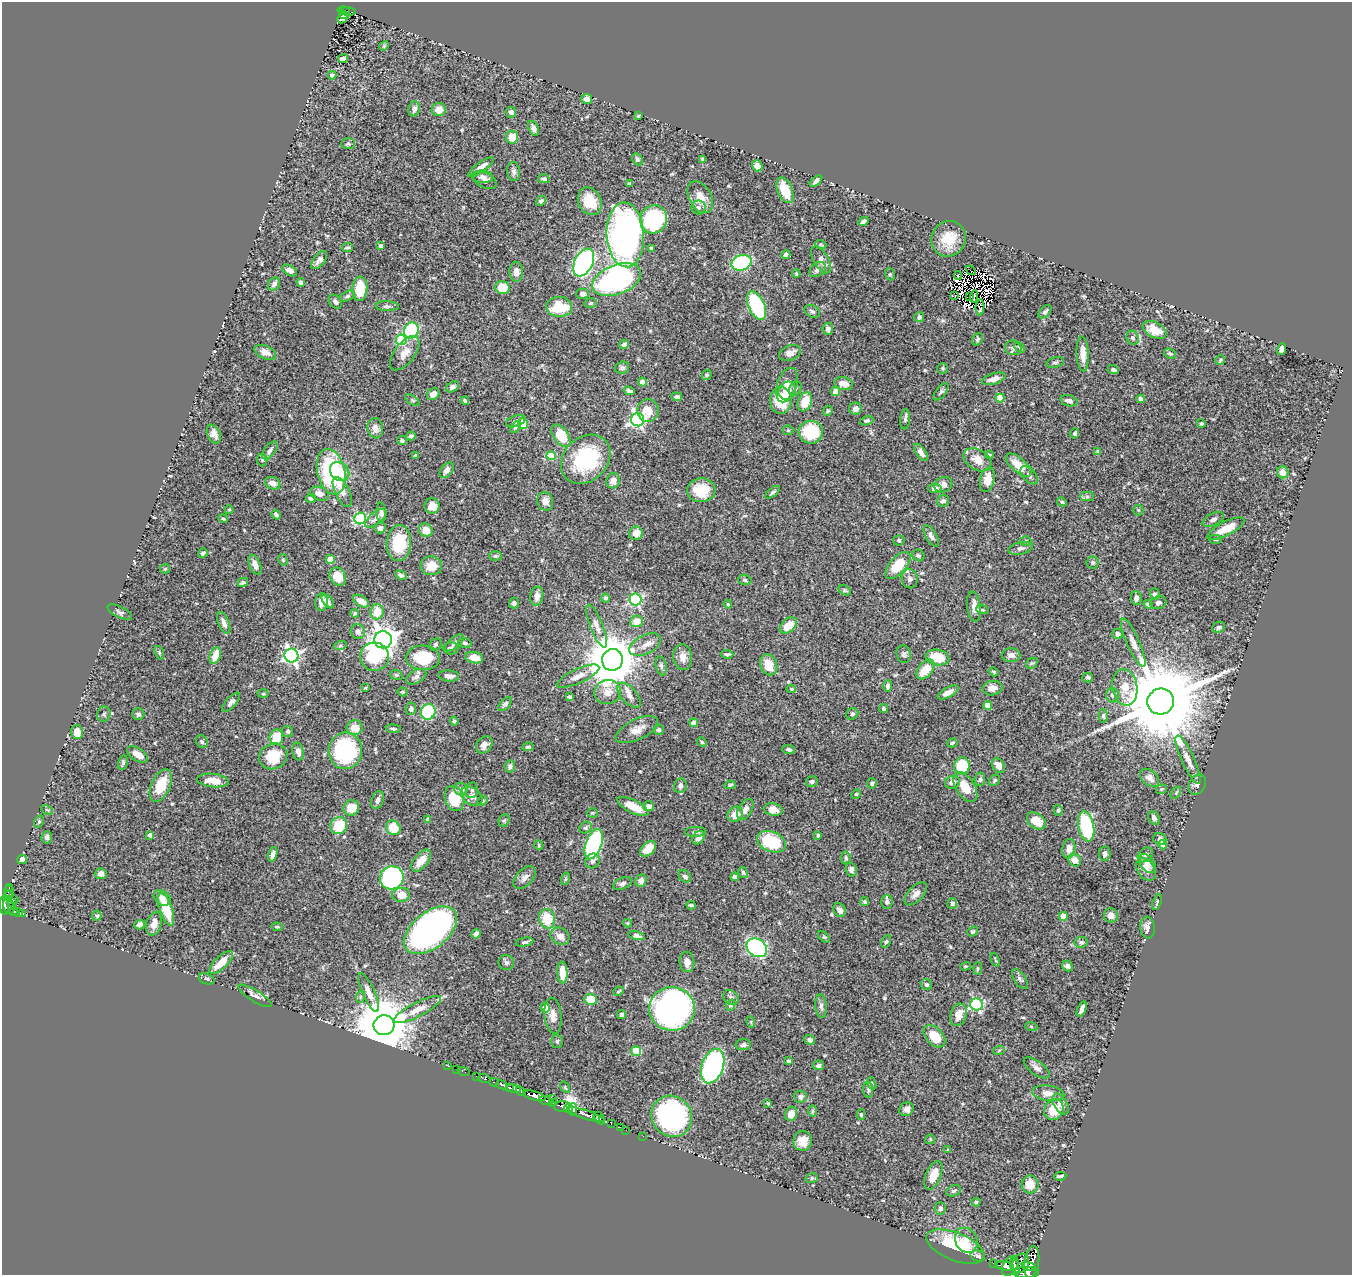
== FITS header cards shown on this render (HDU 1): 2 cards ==
NAXIS1  =                 1350
NAXIS2  =                 1273

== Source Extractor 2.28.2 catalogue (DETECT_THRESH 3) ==
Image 1350 x 1273 px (HDU 1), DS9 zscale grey, 1 PNG px = 1 image px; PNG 1354 x 1277 px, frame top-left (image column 1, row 1273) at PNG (2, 2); each listed source drawn as its Kron ellipse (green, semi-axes under 4 px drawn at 4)
Background 0.984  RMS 0.022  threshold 0.0659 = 3 sigma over >= 5 px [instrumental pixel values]
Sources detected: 557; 7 with non-positive FLUX_AUTO (blend fragments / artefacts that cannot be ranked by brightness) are neither listed nor drawn; of the other 550, the 500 brightest by FLUX_AUTO listed and drawn (50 fainter detections omitted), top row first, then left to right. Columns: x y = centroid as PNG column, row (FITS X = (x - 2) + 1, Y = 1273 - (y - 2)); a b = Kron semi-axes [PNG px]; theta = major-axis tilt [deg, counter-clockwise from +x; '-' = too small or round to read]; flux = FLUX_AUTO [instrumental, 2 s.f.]
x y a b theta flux
344 11 6 3 -13 49
348 11 8 3 -6 63
344 14 3 2 - 25
343 18 6 4 42 13
384 46 5 4 - 1.8
343 59 5 4 - 5.8
332 75 4 4 - 3.8
587 99 5 5 - 8.5
414 109 7 6 - 6.1
439 110 7 6 - 12
511 112 5 5 - 4.8
638 116 3 3 - 1.8
534 128 8 5 -67 6.8
512 137 6 6 - 24
348 144 7 5 0 2.5
637 159 6 5 - 3
702 159 4 4 - 1.9
757 166 6 5 - 11
481 167 15 5 36 9
514 171 9 6 -83 4.6
482 177 11 6 -4 5.8
544 179 6 4 -12 2.9
485 180 13 7 -27 6.5
816 181 7 4 41 3.7
629 184 4 3 - 2.2
785 190 13 7 -68 35
700 197 17 11 -60 16
541 201 6 4 43 2.9
590 201 14 11 -63 30
699 208 7 7 - 4.7
654 219 14 13 - 150
863 221 5 3 - 4
625 235 32 18 -87 530
949 239 18 17 - 37
821 245 5 3 - 1.6
381 246 3 3 - 3.8
347 248 6 3 8 3
651 248 4 3 - 1.8
786 255 4 4 - 3.4
319 260 10 5 51 6.1
821 260 15 7 -59 9.7
584 263 15 9 64 380
741 263 10 7 16 140
290 270 8 5 -31 5.7
817 270 9 6 37 5.8
971 270 5 2 - 3
516 272 10 7 -87 9.8
796 273 4 3 - 1.9
890 274 6 5 - 2.4
958 276 4 3 - 4.7
617 280 25 14 21 390
301 282 4 4 - 4.2
274 284 7 5 51 5
502 288 7 6 - 26
360 289 12 7 86 40
582 294 6 5 - 6
955 295 2 2 - 2.7
347 296 8 4 26 3.5
974 296 6 2 83 2.9
970 297 3 2 - 1.6
335 302 8 5 -49 5.3
591 303 6 5 - 2.5
387 306 11 5 -2 4
757 306 15 8 -65 110
559 307 13 10 -5 56
980 307 8 3 84 3
812 311 8 6 -31 4.1
1045 312 8 5 47 3.4
919 317 5 5 - 3.4
828 329 6 5 - 4.8
1155 330 13 7 -27 21
411 331 8 7 - 120
1133 338 7 6 - 4.1
978 339 6 5 - 2.7
401 340 5 5 - 92
624 344 5 4 - 4.5
1019 347 6 3 -45 1.8
1013 348 8 7 - 4.5
1281 349 6 4 74 6.5
265 352 11 6 -23 10
405 353 20 10 52 15
790 353 11 7 23 8.3
1170 353 6 4 -23 3.2
1083 354 17 6 -87 16
1220 360 5 5 - 2.1
1055 362 9 5 14 3.3
622 368 7 6 - 3.7
943 368 5 5 - 2.6
1113 370 5 4 - 3.1
707 375 6 4 44 1.9
994 379 12 5 17 9.2
642 382 4 4 - 12
844 384 9 6 -14 15
787 385 18 10 72 16
452 387 7 5 30 4.4
795 389 7 6 - 3.3
629 391 5 4 - 3.6
787 391 9 8 - 11
836 392 4 4 - 16
941 392 10 5 50 3.3
433 394 6 5 - 9.3
677 397 5 4 - 4.1
1000 398 4 4 - 36
1141 399 4 4 - 4.2
412 400 8 4 -36 2.4
781 400 13 11 86 61
465 401 4 3 - 2.5
1069 401 9 5 -17 4.9
805 402 10 7 69 27
855 409 6 6 - 7
648 411 11 10 - 23
828 411 5 4 - 2
905 419 10 5 86 3.4
638 420 6 6 - 370
516 421 10 5 20 5
867 421 7 4 16 3.1
523 423 5 5 - 32
1201 423 4 4 - 2.6
515 427 7 4 52 2.9
375 428 10 8 -80 10
788 430 5 5 - 2
811 432 12 11 - 70
1075 433 5 4 - 3.3
214 434 10 6 -65 8.8
411 436 5 4 - 3.1
561 436 12 7 -54 38
402 440 5 4 - 3.7
270 450 10 5 52 4.8
921 452 10 5 -56 7
1098 452 4 3 - 3
415 455 3 3 - 2
989 455 4 3 - 2.1
551 456 5 4 - 35
586 459 27 21 44 110
262 460 6 5 - 2.4
977 460 15 10 -31 18
1019 465 16 7 -40 23
447 470 9 5 52 6.5
331 472 23 14 -76 190
340 472 10 8 -43 24
1283 472 6 5 - 12
1029 475 11 6 -46 6
987 480 12 7 77 17
613 481 8 7 - 10
273 483 8 6 -27 11
943 485 9 7 24 7.6
935 488 7 4 -3 6.4
701 490 14 12 5 43
342 492 16 7 -64 11
773 492 9 4 39 3.1
319 494 9 6 -21 10
1087 496 7 4 0 3
311 498 5 4 - 4.2
943 501 6 5 - 3.7
545 502 9 8 - 8.5
1062 502 5 4 - 2.1
432 506 7 7 - 16
229 510 4 4 - 1.7
1138 510 5 5 - 1.8
381 512 10 4 -87 6
276 515 5 3 - 3.9
376 518 13 6 39 7.8
223 519 5 4 - 2.1
360 519 6 5 - 160
1213 519 11 6 25 4.7
380 528 5 5 - 5
1226 529 20 7 27 30
426 530 7 6 - 16
636 533 7 6 - 13
931 536 12 5 -60 5.9
1215 539 6 4 1 2.3
899 540 6 5 - 2.3
1025 541 6 5 - 2.4
399 543 18 12 85 55
1021 548 12 6 12 5.3
203 553 5 4 - 3.3
918 555 6 5 - 2.7
495 556 6 5 - 2.4
330 559 4 4 - 34
283 560 6 4 -75 2.1
1093 562 6 6 - 3.1
255 565 10 5 -67 11
898 565 16 8 48 42
431 566 10 9 - 23
165 569 5 4 - 1.7
401 575 6 4 -28 3.6
338 577 9 8 - 24
910 579 9 8 - 5.7
745 580 7 5 -17 2.8
243 582 6 4 28 2.6
845 590 6 4 -30 2.2
1155 594 6 5 - 3.4
537 596 9 6 79 8.9
606 598 4 4 - 2.6
1136 598 7 5 -87 5.6
635 599 6 6 - 200
328 601 8 5 -53 4.7
361 601 9 5 -30 13
322 602 8 6 84 13
514 603 5 5 - 3.7
1158 603 8 6 18 4.3
728 604 4 4 - 1.6
1148 604 5 3 - 2.8
974 607 15 7 -82 11
982 610 6 4 -18 1.8
120 612 13 5 -26 4.8
377 612 7 6 - 26
355 613 4 4 - 2
636 621 6 6 - 18
224 623 12 5 -69 8.3
788 625 10 6 42 24
597 626 23 6 -68 11
1219 627 6 5 - 2.9
358 632 7 7 - 6
1117 634 5 5 - 4.5
383 640 9 8 - 1700
454 643 11 5 40 4.7
465 643 7 5 -17 3.3
1133 643 26 6 -66 13
436 644 7 5 44 2.9
645 645 17 9 25 13
340 646 6 4 19 2.4
451 648 7 6 - 3.8
159 653 7 4 -71 1.9
727 654 6 4 -3 2.8
904 654 9 7 -75 3.8
215 655 8 5 70 21
291 655 7 7 - 390
1011 655 9 7 1 6.9
375 657 14 14 - 61
683 657 13 9 -83 12
937 657 12 7 -10 39
423 658 17 12 -2 60
474 658 9 5 -11 14
612 660 11 10 - 8400
1032 663 6 5 - 2.4
769 665 11 8 -69 25
661 666 9 5 -79 4
926 669 11 7 51 27
994 672 5 4 - 2.4
396 675 6 5 - 2.3
449 676 10 5 -5 6.3
578 676 23 7 24 13
416 677 11 6 30 5.7
1088 677 5 5 - 3.5
888 686 5 4 - 4.6
1125 687 18 12 -81 23
365 688 4 3 - 1.9
992 688 10 7 8 11
791 689 4 4 - 1.9
402 692 5 4 - 1.6
608 692 13 12 - 15
948 692 11 5 29 9.9
263 694 5 3 - 1.6
629 695 15 7 -49 9.5
1113 695 7 6 - 5.1
569 697 4 3 - 3.3
1161 701 13 13 - 28000
231 702 12 5 47 4.9
505 704 8 4 47 3.5
988 706 4 4 - 16
411 709 6 5 - 4.6
884 709 5 4 - 2.3
428 712 8 7 - 100
104 714 8 6 76 3.6
138 714 6 6 - 3.6
852 714 6 5 - 3.3
1103 716 7 4 90 3.1
454 721 4 4 - 2.5
694 723 4 4 - 18
355 728 8 7 - 18
393 729 7 4 -6 2.4
637 730 23 10 25 16
659 730 5 5 - 4.2
288 731 6 5 - 3.2
77 732 7 5 -80 20
276 737 7 6 - 33
202 742 7 5 -58 3
702 742 5 4 - 2
952 743 5 4 - 2.1
484 745 9 7 48 9.6
528 747 6 4 6 2.9
788 749 6 4 -4 3.9
345 751 18 16 87 130
298 752 9 5 -79 8.4
138 754 11 6 -33 15
273 756 14 12 22 41
1188 760 26 6 -66 13
123 763 7 5 80 2.7
510 766 6 5 - 4.3
962 766 8 7 - 72
998 766 8 6 -54 9.6
1150 778 11 7 -41 9.1
980 779 6 5 - 3.5
995 780 6 5 - 2.6
213 781 16 6 -6 19
812 781 6 5 - 3.8
952 782 7 6 - 8.7
872 783 5 4 - 3
1197 784 11 8 59 6.6
161 785 17 9 66 38
730 785 5 3 - 2.4
680 786 7 6 - 5.6
965 787 17 9 -57 28
461 789 7 6 - 8.8
1161 789 6 4 22 2
472 790 8 6 74 3.4
1176 793 6 4 55 2.3
856 794 5 4 - 1.7
472 796 11 8 -33 7.8
454 799 13 9 -73 42
377 800 9 6 74 4.3
483 801 6 4 43 2.2
633 806 17 6 -27 22
649 806 5 5 - 8.6
351 808 8 7 - 24
745 809 11 6 59 6.8
47 810 6 4 -28 2
773 810 9 6 -10 12
1058 810 5 4 - 2.2
592 813 5 4 - 1.7
735 814 8 7 - 16
1154 818 7 5 -60 5.2
428 819 4 3 - 4.8
504 820 7 5 63 2.9
39 821 6 4 63 2.5
1036 821 10 7 -37 19
339 826 9 8 - 45
1086 826 15 8 -79 130
393 828 8 7 - 32
586 828 7 5 34 2.7
695 832 11 5 2 4.2
150 835 4 4 - 8.7
818 835 3 3 - 1.7
47 837 6 5 - 4.6
699 838 7 5 53 8.2
1160 839 6 6 - 4.8
771 842 15 10 -22 73
594 844 16 8 70 210
539 845 5 4 - 1.9
1163 845 5 4 - 14
648 849 9 6 44 22
1069 849 10 6 80 12
273 854 8 4 76 5.8
1105 854 7 5 82 5
1145 855 8 6 42 4.8
846 858 6 5 - 2.8
22 859 5 4 - 7.1
1075 860 7 6 - 14
421 861 13 6 51 15
592 861 8 7 - 6.2
1147 863 10 7 -53 9.2
851 870 7 5 -73 4.6
1146 870 12 8 -56 9.5
743 873 6 4 -56 2.7
101 874 5 5 - 7.3
685 876 7 5 -41 4.3
735 877 4 4 - 12
392 878 12 11 - 280
524 878 13 8 47 8
565 879 6 4 71 2.1
641 880 6 5 - 7.8
622 883 9 5 23 4.8
9 887 3 2 - 14
9 891 6 5 - 23
916 894 14 7 46 9
401 895 9 7 1 21
8 896 5 3 - 66
162 898 9 7 -37 8.1
15 899 2 2 - 12
13 902 2 2 - 17
865 902 4 4 - 2
887 902 7 5 88 4.6
1157 902 8 3 72 2.4
952 903 5 5 - 3.8
4 905 9 4 -86 320
691 905 4 3 - 2.7
9 906 8 5 -77 170
166 909 17 6 -71 42
840 910 7 5 -58 7.7
13 911 3 3 - 97
18 913 5 3 - 100
22 913 4 4 - 110
1111 915 7 7 - 8.9
97 916 5 5 - 2.9
1063 916 4 4 - 22
547 919 10 8 -75 35
627 923 4 3 - 2
154 924 12 7 73 13
140 925 5 4 - 8.5
277 927 6 4 -2 2.2
1148 928 11 7 -85 7.7
430 930 31 18 39 600
973 931 6 4 39 2.3
476 934 5 4 - 9.2
560 936 10 8 -31 11
636 936 8 4 -11 4.8
824 937 7 4 -43 2.2
525 942 9 4 12 2.7
886 942 6 4 61 2.3
1081 942 6 5 - 3.2
757 948 11 8 -33 240
995 960 7 3 -68 1.7
221 962 15 6 44 22
687 962 10 7 -84 10
506 963 8 7 - 4.3
965 966 5 4 - 1.8
1067 966 6 5 - 4
978 968 6 4 84 2
562 972 11 5 -87 26
207 979 8 5 -18 2.9
1020 979 11 5 -54 4.2
926 984 6 5 - 3.6
619 991 5 3 - 1.8
369 992 21 6 -65 12
255 996 19 5 -31 8.6
360 997 6 4 72 2.3
731 997 8 6 -39 4.4
591 999 6 5 - 35
976 1004 6 6 - 190
731 1005 6 3 71 2
821 1006 12 5 -86 4.9
545 1008 5 4 - 20
672 1009 23 21 -6 530
1082 1009 8 3 69 5.7
417 1010 26 7 27 18
622 1014 5 4 - 2.7
958 1015 11 8 72 17
553 1016 18 8 -84 11
751 1022 6 3 -74 1.7
384 1025 10 10 - 11000
1031 1026 6 4 -20 1.6
934 1036 13 8 -47 30
810 1040 5 4 - 4.8
557 1041 6 5 - 2.7
743 1045 7 5 7 3.8
999 1050 6 3 20 1.8
636 1051 5 4 - 58
788 1061 4 3 - 2.9
818 1065 6 5 - 4.3
448 1066 2 2 - 11
713 1066 18 10 71 260
1037 1068 15 6 -36 7.9
456 1069 2 2 - 3.8
464 1072 6 2 -19 15
476 1076 2 2 - 11
484 1079 6 3 -22 52
494 1082 4 3 - 73
872 1083 6 4 -70 1.8
502 1085 5 3 - 130
565 1087 6 4 -57 1.7
509 1088 3 3 - 320
514 1089 7 4 -13 630
868 1090 8 5 -84 3.2
521 1091 5 3 - 230
1048 1093 16 7 -7 13
534 1096 11 4 -15 1400
800 1097 6 6 - 4.5
552 1099 2 2 - 37
546 1100 7 3 -14 220
552 1103 4 3 - 100
768 1103 3 3 - 1.7
1061 1104 11 6 -60 10
562 1106 8 5 4 360
568 1108 5 3 - 170
906 1109 7 6 - 6.8
573 1110 6 4 87 130
1054 1110 10 9 - 36
812 1111 6 4 89 2
791 1114 7 6 - 15
586 1115 20 3 -18 820
861 1115 5 4 - 1.7
672 1116 21 19 -54 240
600 1118 7 4 -57 610
596 1119 3 3 - 240
611 1124 2 2 - 13
620 1127 2 2 - 16
626 1130 2 2 - 6.1
643 1136 2 2 - 10
930 1139 5 4 - 1.8
802 1141 10 9 - 15
948 1150 4 3 - 2.4
933 1175 15 7 67 24
1060 1176 6 3 6 2.8
812 1178 6 5 - 2.9
1030 1184 9 8 - 22
954 1191 8 5 23 3.5
976 1202 4 4 - 2.2
940 1208 6 5 - 4.6
966 1240 13 10 -61 14
955 1247 31 14 -22 90
978 1256 8 5 -12 3.9
1032 1262 16 7 81 1200
994 1263 3 2 - 74
1021 1263 10 8 62 570
1005 1266 9 3 -10 470
1010 1266 11 7 58 760
1015 1266 8 4 -71 570
1029 1266 7 4 -12 730
1026 1273 13 5 -1 790
At the frame edge (FLAGS 8, measured only in part): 1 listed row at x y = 1026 1273
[50 fainter detections neither listed nor drawn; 7 non-positive-flux detections neither listed nor drawn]